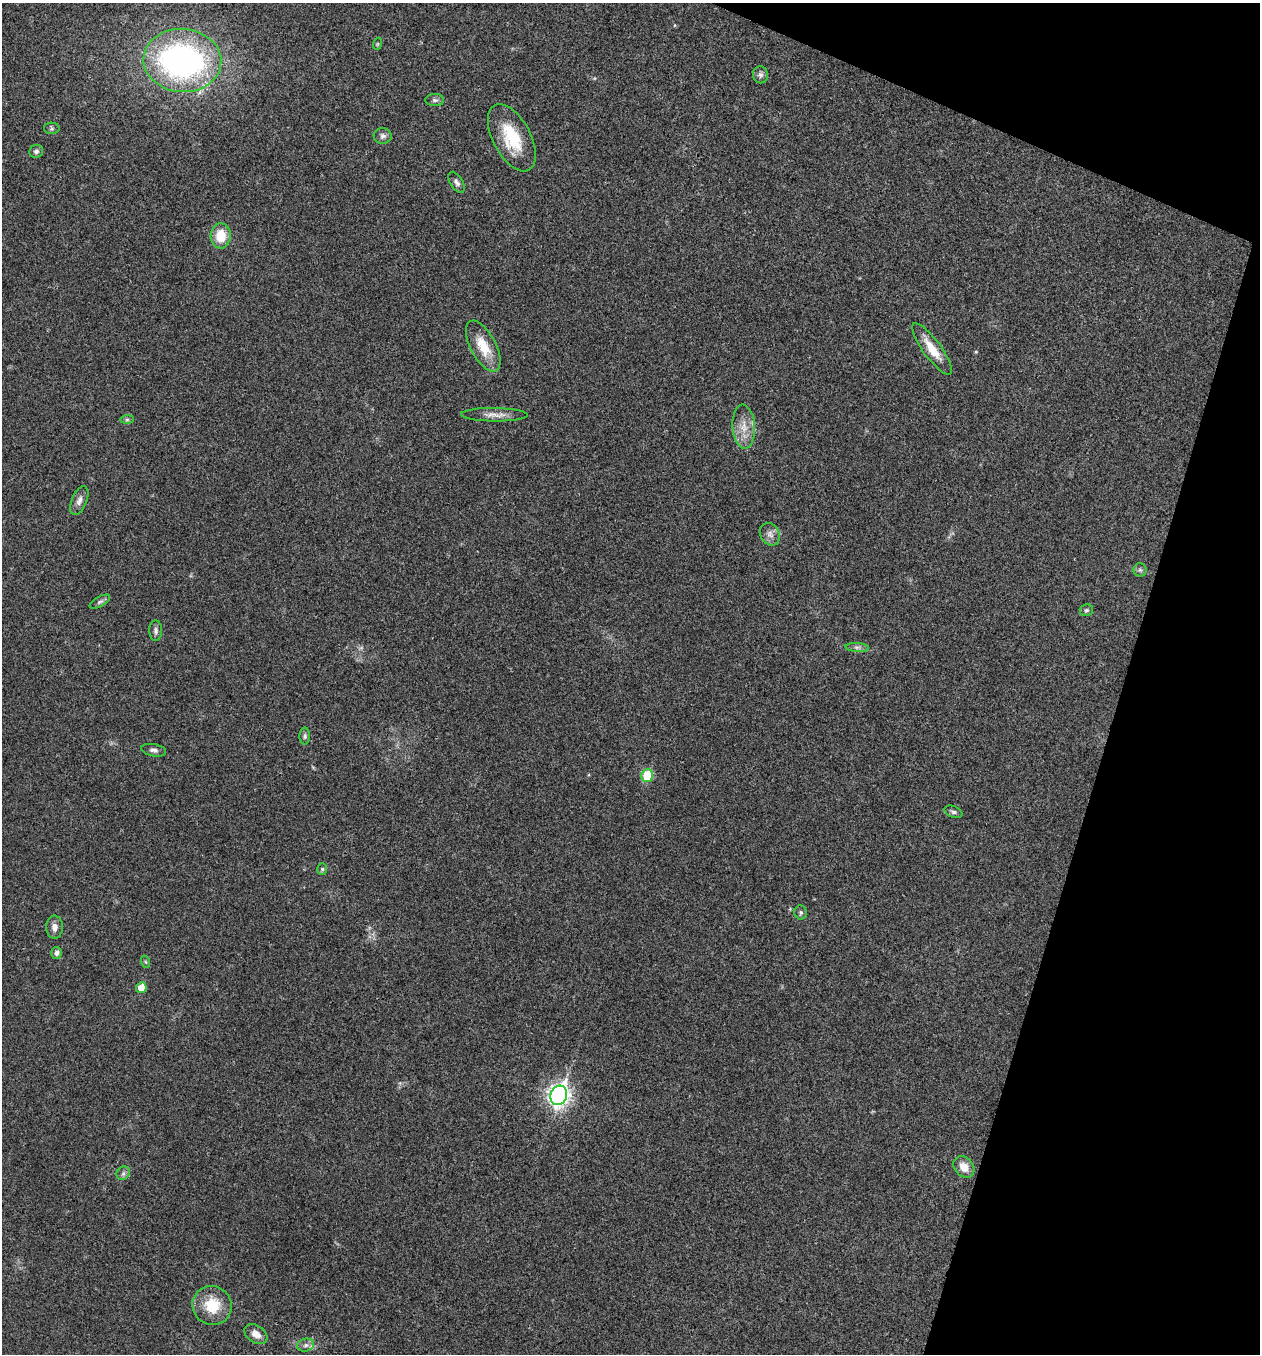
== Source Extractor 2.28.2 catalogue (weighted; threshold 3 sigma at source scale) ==
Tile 8 of 4 x 4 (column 4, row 2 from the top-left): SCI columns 3909-5166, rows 2712-4063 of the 5433 x 5419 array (HDU 1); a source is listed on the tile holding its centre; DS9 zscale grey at full resolution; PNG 1262 x 1356 px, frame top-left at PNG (2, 3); each listed source drawn as its Kron ellipse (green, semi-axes under 4 px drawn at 4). Shown black and unused: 15% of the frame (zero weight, under 3 of 4 exposures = <1% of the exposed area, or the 3 px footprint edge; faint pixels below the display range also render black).
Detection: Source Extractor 2.28.2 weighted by HDU 2 'WHT'; one run over the whole footprint, this tile lists its part. Background 0.0239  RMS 0.0041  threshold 0.0183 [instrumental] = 3 sigma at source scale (4.5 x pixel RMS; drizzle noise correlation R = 1.50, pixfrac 1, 0.05/0.05 arcsec/px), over >= 5 px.
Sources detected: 41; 1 too faint to see at this stretch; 1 inside a brighter object's white glare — neither listed nor drawn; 1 inside a brighter listed object's ellipse — not listed separately; the other 38 listed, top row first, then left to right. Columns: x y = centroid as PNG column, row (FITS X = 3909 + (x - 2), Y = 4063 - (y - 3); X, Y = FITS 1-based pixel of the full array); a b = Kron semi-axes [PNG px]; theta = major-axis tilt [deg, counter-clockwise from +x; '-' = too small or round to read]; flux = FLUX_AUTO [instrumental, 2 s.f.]
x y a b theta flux
377 44 6 4 71 0.48
182 60 39 31 -5 120
761 75 8 7 - 1.3
435 100 9 6 -1 1.1
52 128 8 5 -2 0.82
383 136 9 8 - 1.6
512 138 37 19 -62 17
36 151 7 6 - 1.2
457 182 12 6 -59 1.4
221 236 12 10 87 8.7
483 346 28 12 -62 9.7
932 349 31 9 -54 7.9
494 415 33 6 -1 3.8
127 420 7 4 1 0.65
744 427 22 11 -86 6.2
79 501 15 7 67 2.3
770 534 12 9 -59 2.4
1140 570 6 6 - 0.96
100 602 11 5 29 1.2
1086 610 7 6 - 0.78
156 631 10 6 -90 1.3
857 647 11 4 -5 1.3
305 736 8 5 90 0.98
154 750 12 6 -11 1.7
647 775 6 5 - 15
953 812 9 5 -21 1.1
322 869 5 5 - 0.65
801 912 7 6 - 0.84
54 927 11 8 -90 2.4
57 953 6 5 - 1.5
146 962 6 4 -70 0.49
141 988 5 5 - 7
559 1095 10 8 71 230
964 1167 12 9 -48 4.7
123 1173 7 6 - 1.2
212 1305 20 19 - 13
256 1334 12 8 -34 3.5
306 1345 8 6 16 1.4